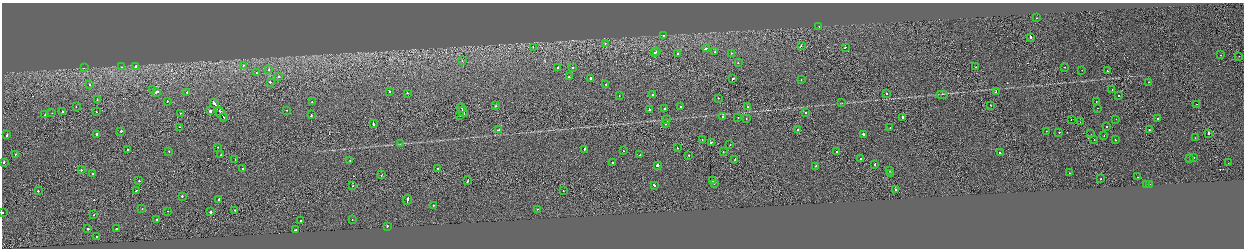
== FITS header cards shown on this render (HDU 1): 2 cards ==
NAXIS1  =                 2484
NAXIS2  =                  492

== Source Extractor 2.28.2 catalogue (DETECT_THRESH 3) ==
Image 2484 x 492 px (HDU 1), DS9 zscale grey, zoomed out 1/2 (1 PNG px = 2 x 2 image px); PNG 1246 x 250 px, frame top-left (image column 1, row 491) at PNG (2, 3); each listed source drawn as its Kron ellipse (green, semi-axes under 4 px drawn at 4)
Background -0.00247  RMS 0.062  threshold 0.186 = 3 sigma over >= 5 px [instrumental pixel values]
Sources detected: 198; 18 cannot appear on this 1/2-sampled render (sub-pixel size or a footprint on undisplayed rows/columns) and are neither listed nor drawn; the other 180 listed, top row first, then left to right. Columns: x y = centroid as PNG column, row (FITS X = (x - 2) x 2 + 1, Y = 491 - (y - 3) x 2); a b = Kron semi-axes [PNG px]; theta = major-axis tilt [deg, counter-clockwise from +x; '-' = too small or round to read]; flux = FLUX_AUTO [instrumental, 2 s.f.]
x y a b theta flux
1036 18 2 2 - 79
819 26 2 2 - 50
663 35 2 2 - 23
1030 37 2 2 - 110
605 43 2 1 - 24
801 46 2 2 - 35
533 47 2 1 - 21
845 47 2 1 - 140
706 48 3 2 - 160
655 52 2 2 - 49
656 52 2 2 - 57
714 52 2 2 - 200
731 53 2 2 - 26
677 54 2 2 - 110
1220 55 2 2 - 23
1239 56 2 1 - 18
462 60 2 2 - 27
738 63 2 2 - 32
243 65 2 2 - 34
136 66 3 2 - 110
121 67 2 2 - 20
573 67 2 2 - 66
976 67 2 1 - 18
1064 67 2 1 - 22
84 68 2 1 - 55
558 68 2 2 - 270
269 70 2 2 - 140
1082 70 2 1 - 12
1108 71 2 2 - 43
256 73 2 2 - 39
278 77 2 2 - 31
569 77 2 2 - 49
590 78 2 2 - 150
733 79 3 2 - 170
801 80 2 2 - 17
270 82 2 2 - 78
1149 82 2 1 - 12
606 84 2 2 - 60
89 85 2 2 - 50
152 90 2 2 - 30
1112 90 2 1 - 35
156 92 3 2 - 350
187 92 2 2 - 40
389 92 2 2 - 55
996 92 2 1 - 44
407 93 2 2 - 64
653 94 2 2 - 28
886 94 2 2 - 57
943 94 6 1 0 8.7
619 95 2 2 - 19
1118 96 2 2 - 68
718 98 2 1 - 64
97 99 2 1 - 20
168 101 2 2 - 39
1096 101 2 2 - 18
312 102 2 2 - 31
842 103 3 2 - 5.7
214 104 5 2 - 180
1196 104 2 1 - 23
990 105 2 1 - 61
496 106 2 1 - 25
76 107 2 2 - 36
680 107 2 2 - 30
747 107 2 1 - 43
461 108 4 1 - 210
1098 108 2 1 - 21
665 109 2 2 - 120
287 110 2 2 - 28
649 110 3 2 - 290
210 111 2 2 - 280
62 112 2 2 - 61
96 112 2 1 - 36
463 112 5 2 - 260
806 112 2 2 - 63
52 113 2 1 - 20
180 113 2 2 - 7.1
221 114 7 2 -59 410
45 115 2 2 - 62
311 115 2 2 - 100
460 116 2 1 - 19
224 117 2 1 - 73
723 117 2 2 - 130
738 117 2 2 - 23
902 117 3 1 - 160
1158 118 2 2 - 170
746 119 2 2 - 24
1071 119 2 1 - 20
1116 119 2 2 - 26
667 120 2 2 - 95
1080 122 2 1 - 11
373 123 4 1 - 130
666 124 2 2 - 91
1106 126 2 2 - 41
179 127 2 1 - 38
890 128 2 1 - 36
1149 129 2 1 - 21
498 130 3 2 - 120
798 130 2 2 - 180
121 131 2 2 - 75
1046 131 2 1 - 110
1059 133 2 2 - 97
1209 133 2 2 - 290
97 134 2 2 - 350
863 134 2 2 - 110
1091 134 2 1 - 18
7 135 2 2 - 87
1104 135 2 2 - 28
1195 138 2 1 - 15
1094 139 2 1 - 20
702 140 2 1 - 17
1115 140 2 1 - 49
711 142 2 2 - 75
400 144 3 2 - 5.3
730 144 2 2 - 25
218 147 2 2 - 41
677 148 2 1 - 40
585 149 3 2 - 170
128 150 2 2 - 72
169 151 2 2 - 32
623 151 2 1 - 52
836 151 2 1 - 70
723 152 2 2 - 69
1000 153 3 2 - 99
16 154 2 2 - 230
640 154 2 1 - 35
221 155 3 2 - 100
689 155 2 2 - 140
1194 157 2 2 - 63
1189 158 2 2 - 25
735 159 3 2 - 74
861 159 2 2 - 220
235 160 2 1 - 31
350 161 2 2 - 24
4 162 2 2 - 98
612 163 2 2 - 41
1228 163 2 1 - 26
875 164 2 1 - 77
657 165 2 2 - 1300
816 166 3 2 - 100
243 168 2 2 - 18
438 168 2 1 - 35
81 170 2 2 - 72
890 171 2 2 - 310
92 173 2 2 - 54
890 173 2 2 - 48
1069 173 2 2 - 26
381 175 2 1 - 55
1137 177 2 2 - 18
1101 179 2 2 - 25
139 181 2 2 - 120
468 181 3 1 - 99
712 181 2 2 - 200
714 183 2 1 - 39
1146 184 2 2 - 33
1149 184 2 2 - 98
353 185 2 1 - 38
654 185 3 2 - 220
896 189 2 2 - 51
136 190 2 1 - 140
38 191 2 2 - 59
563 191 2 1 - 43
182 196 2 2 - 67
219 199 3 2 - 87
407 200 5 2 - 170
433 205 2 2 - 54
142 209 2 1 - 33
537 209 2 1 - 25
235 210 2 2 - 38
168 211 2 2 - 34
211 212 2 2 - 550
3 213 2 2 - 20
94 215 2 2 - 25
157 219 2 2 - 52
301 220 2 2 - 35
352 220 2 2 - 45
387 226 3 2 - 81
88 229 2 2 - 260
117 229 2 2 - 190
295 230 3 2 - 270
97 236 2 2 - 48
At the frame edge (FLAGS 8, measured only in part): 1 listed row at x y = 3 213
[18 sub-pixel or undisplayed-footprint detections neither listed nor drawn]